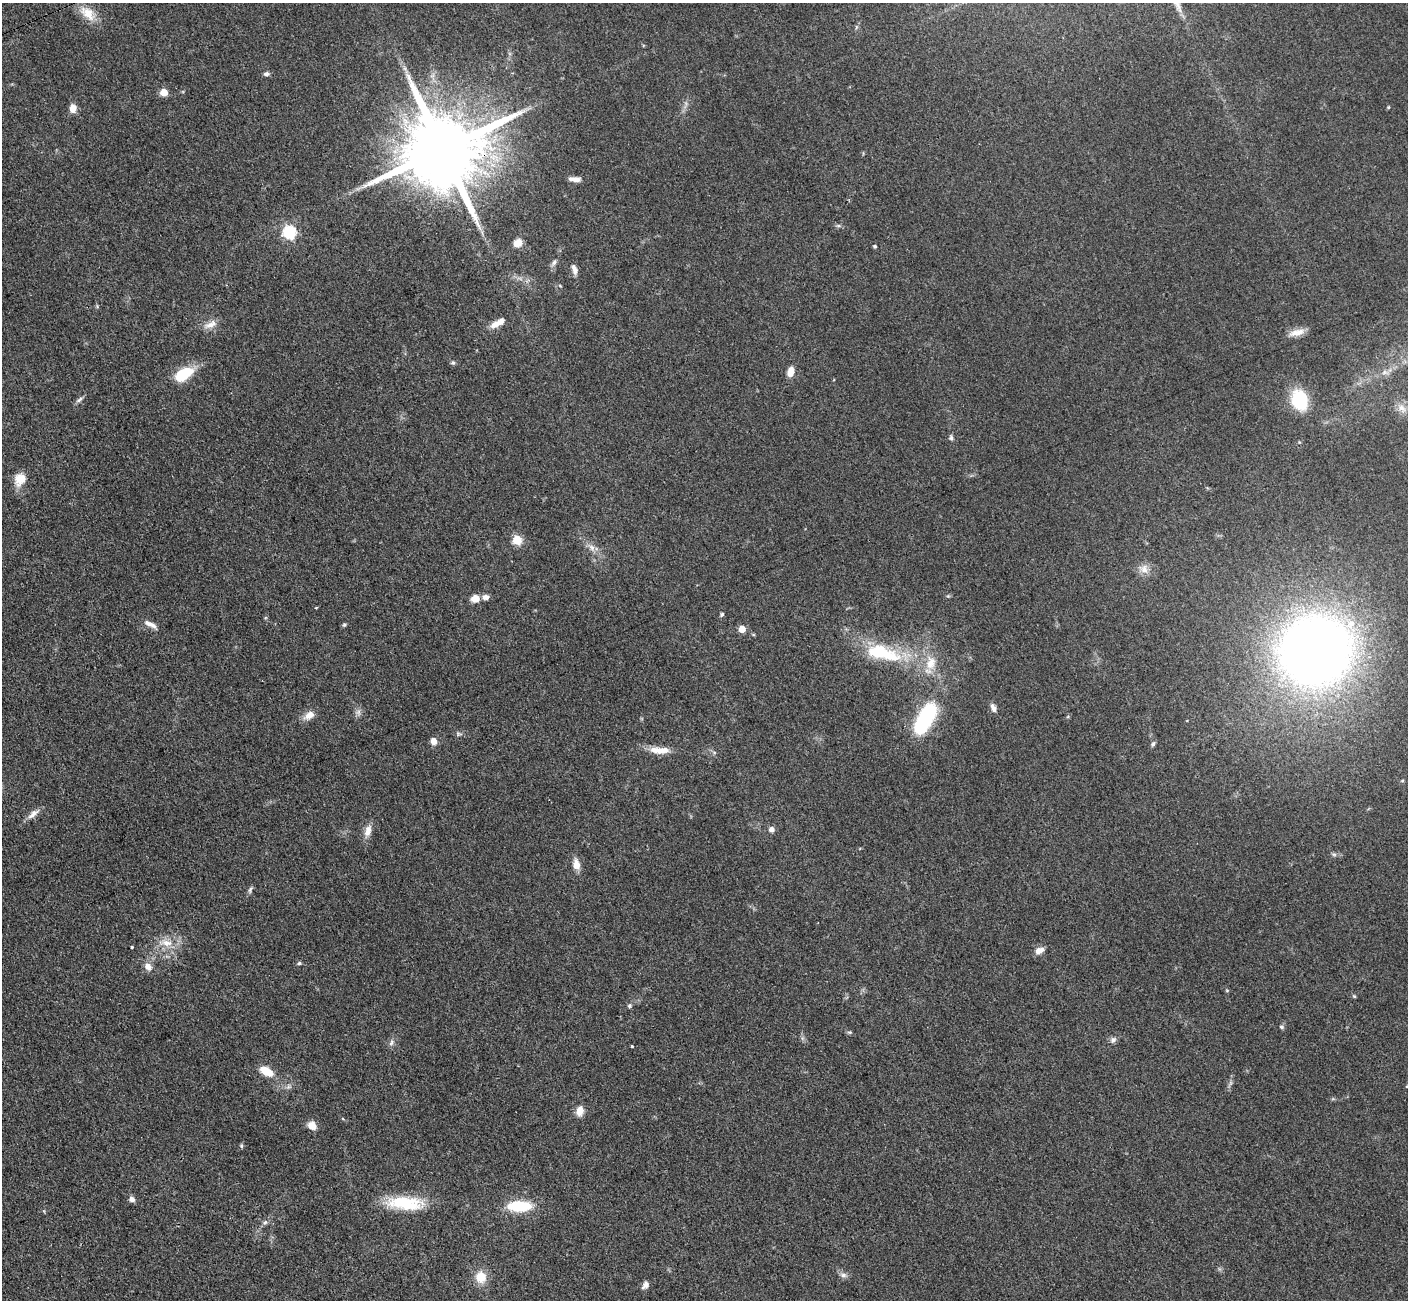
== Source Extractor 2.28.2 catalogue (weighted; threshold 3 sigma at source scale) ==
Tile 7 of 4 x 4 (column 3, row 2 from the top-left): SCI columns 2831-4236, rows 2892-4189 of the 5660 x 5649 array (HDU 1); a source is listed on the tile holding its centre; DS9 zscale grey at full resolution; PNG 1410 x 1302 px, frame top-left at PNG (2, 3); no overlay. Shown black and unused: <1% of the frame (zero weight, under 3 of 4 exposures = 2% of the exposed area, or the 3 px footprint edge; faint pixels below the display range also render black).
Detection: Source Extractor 2.28.2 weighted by HDU 2 'WHT'; one run over the whole footprint, this tile lists its part. Background 0.0466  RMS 0.0052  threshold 0.0235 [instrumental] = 3 sigma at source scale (4.5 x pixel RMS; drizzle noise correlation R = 1.50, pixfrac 1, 0.05/0.05 arcsec/px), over >= 5 px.
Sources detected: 76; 4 inside a brighter listed object's ellipse — not listed separately; the other 72 listed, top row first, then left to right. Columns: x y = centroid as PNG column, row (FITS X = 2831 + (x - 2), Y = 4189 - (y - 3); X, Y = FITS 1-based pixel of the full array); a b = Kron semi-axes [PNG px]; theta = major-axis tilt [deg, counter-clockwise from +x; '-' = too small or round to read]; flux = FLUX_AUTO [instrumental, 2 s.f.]
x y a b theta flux
88 13 24 13 -42 8.8
266 74 7 5 -2 1.4
164 92 5 5 - 12
1388 107 4 4 - 0.53
73 108 9 7 85 4.5
443 149 22 18 23 8900
575 179 14 5 -7 3.1
289 232 6 6 - 71
518 243 9 7 35 5.4
875 246 5 4 - 0.61
554 262 8 6 48 1.7
574 269 12 6 -69 2.7
211 324 19 8 25 4.4
495 324 14 8 35 4.5
1297 332 22 8 14 5.1
453 363 6 5 - 0.95
791 371 10 6 76 5.7
184 374 20 11 30 19
79 400 12 4 41 1.5
1299 400 21 15 -72 26
1402 408 14 8 -51 3.6
951 438 6 5 - 1.1
20 479 17 13 67 6.9
517 540 5 5 - 25
592 547 11 7 -50 2.9
1144 569 12 10 -83 4.1
486 597 8 6 8 2.4
475 599 9 8 - 5
722 614 5 5 - 0.85
150 624 19 6 -26 3.3
344 625 6 5 - 0.82
742 629 5 5 - 8.7
1315 650 45 43 22 660
882 653 54 19 -16 37
993 708 11 6 -70 2.4
309 715 15 9 35 4.3
925 718 32 14 61 54
458 734 6 5 - 0.97
434 741 7 6 - 3.8
1153 744 7 5 62 1.1
661 750 21 10 3 6.4
1402 781 6 3 19 0.57
33 814 19 7 40 3.6
772 829 6 6 - 2.6
368 831 17 9 73 4.4
1334 854 7 4 -1 1
576 864 13 9 -77 4.6
250 890 8 5 63 1.2
166 943 20 9 -6 7.3
132 947 3 3 - 0.98
1039 951 11 7 28 3.5
299 963 5 5 - 0.82
148 966 10 7 -55 3.8
1354 996 5 4 - 0.57
630 1006 6 5 - 0.92
1282 1027 7 5 -2 0.94
850 1032 7 4 0 0.76
1113 1040 9 7 51 1.7
391 1043 9 6 61 1.7
632 1046 4 2 - 0.44
266 1071 18 9 -29 7.5
1407 1086 5 3 - 0.43
580 1111 12 9 74 4.3
312 1126 8 7 - 5.6
241 1146 6 4 -88 0.81
132 1199 8 7 - 2
405 1203 45 15 -4 25
519 1206 29 12 0 20
265 1222 7 5 42 1.2
843 1275 9 6 0 1.9
481 1277 15 13 -74 8.5
646 1285 10 7 90 2.1
Overlapping masked pixels (flux is a lower limit): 1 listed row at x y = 443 149